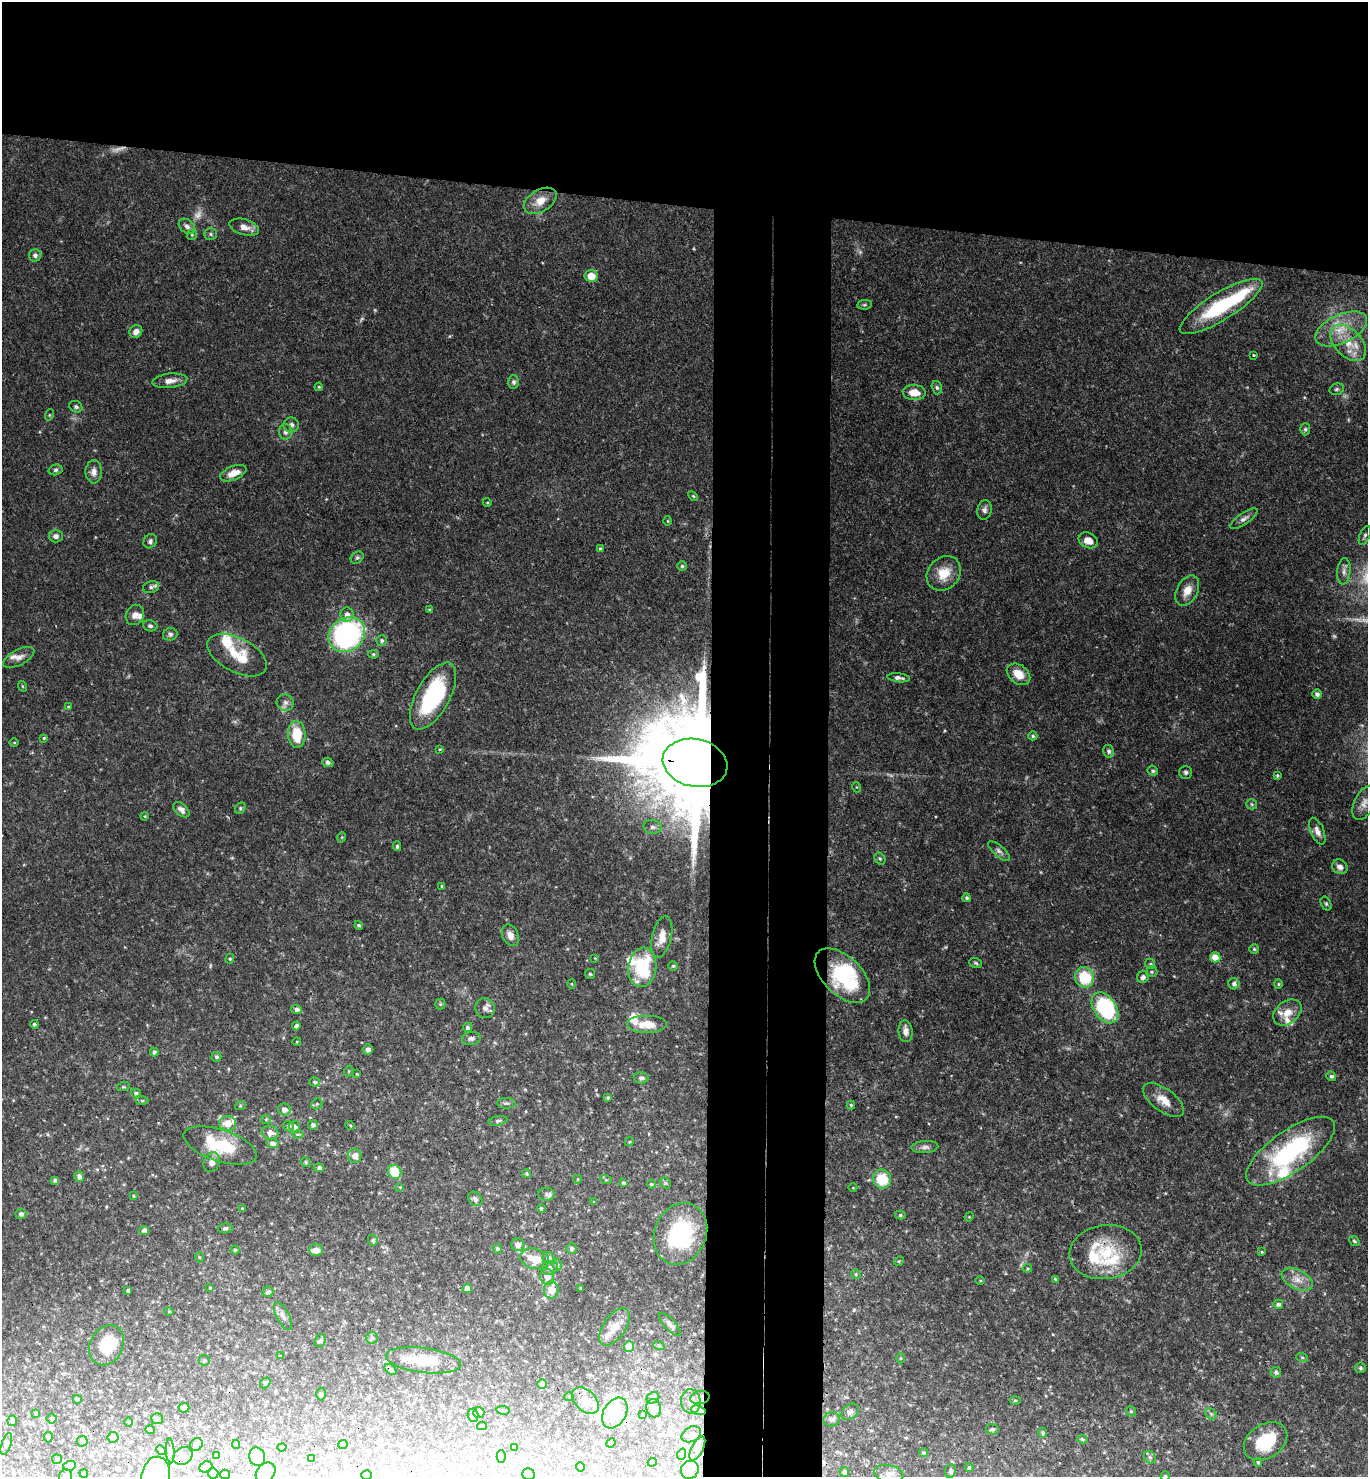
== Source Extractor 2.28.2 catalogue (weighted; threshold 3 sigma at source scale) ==
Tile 2 of 3 x 3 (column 2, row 1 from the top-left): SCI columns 1526-2891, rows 2962-4436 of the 4515 x 4443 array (HDU 1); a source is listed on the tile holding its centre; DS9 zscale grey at full resolution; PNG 1370 x 1479 px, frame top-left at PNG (2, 2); each listed source drawn as its Kron ellipse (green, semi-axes under 4 px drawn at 4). Shown black and unused: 21% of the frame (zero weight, under 3 of 4 exposures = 6% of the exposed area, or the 3 px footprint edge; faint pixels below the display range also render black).
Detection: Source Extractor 2.28.2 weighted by HDU 2 'WHT'; one run over the whole footprint, this tile lists its part. Background 0.0672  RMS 0.0037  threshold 0.0166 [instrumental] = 3 sigma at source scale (4.5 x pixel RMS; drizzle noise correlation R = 1.50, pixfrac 1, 0.05/0.05 arcsec/px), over >= 5 px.
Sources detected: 332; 7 too faint to see at this stretch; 6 inside a brighter object's white glare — neither listed nor drawn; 21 inside a brighter listed object's ellipse — not listed separately; the other 298 listed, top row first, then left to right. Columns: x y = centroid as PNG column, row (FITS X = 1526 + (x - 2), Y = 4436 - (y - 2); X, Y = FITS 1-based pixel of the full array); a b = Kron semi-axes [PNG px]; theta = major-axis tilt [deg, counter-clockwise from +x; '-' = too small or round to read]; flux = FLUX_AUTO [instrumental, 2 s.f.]
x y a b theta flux
540 201 18 11 31 5.5
187 226 9 6 -39 1.4
244 227 15 7 -16 2.8
210 234 6 5 - 0.72
192 235 5 5 - 0.48
35 255 6 6 - 1.2
591 276 6 6 - 5.1
864 305 7 4 6 0.57
1221 306 48 13 32 28
1341 329 28 14 25 9.9
136 332 7 6 - 2.2
1348 343 21 13 -46 8.2
1253 355 3 3 - 0.49
170 381 17 7 6 3
514 382 6 5 - 0.88
319 387 4 3 - 0.39
937 388 7 5 -73 0.8
1337 389 7 5 16 0.75
914 392 11 7 -2 4.7
76 407 7 5 -26 0.81
49 415 6 3 71 0.33
291 425 8 7 - 1.4
1305 429 6 5 - 0.66
285 432 7 6 - 1.2
55 470 7 5 15 0.81
94 472 11 8 -89 2.5
233 473 14 7 23 4.3
693 496 6 3 -44 0.4
487 502 4 3 - 0.32
984 510 10 7 77 1.4
1244 519 16 5 34 1.6
668 521 5 3 - 0.34
1365 535 10 5 67 0.8
56 536 7 6 - 1.5
1088 540 10 7 -24 3.4
150 541 7 6 - 1.1
600 549 4 4 - 0.72
357 558 7 5 41 0.68
682 566 5 5 - 0.62
1344 571 13 6 85 1.9
944 573 19 15 47 7.9
151 587 8 6 16 0.96
1187 591 16 10 62 4.2
429 609 3 3 - 0.33
135 615 10 8 62 2.3
347 615 7 6 - 2.2
150 626 7 5 -18 0.88
170 634 7 6 - 1
347 635 19 16 37 71
382 640 5 5 - 0.8
373 654 5 4 - 0.57
237 655 32 17 -27 11
19 657 17 8 27 2.4
1019 674 13 9 -37 5.2
899 678 11 4 -6 1.4
22 686 5 3 - 0.35
1317 694 5 4 - 0.89
433 696 37 17 61 30
285 703 9 8 - 1.4
68 707 4 3 - 0.37
297 734 13 8 -87 10
1033 736 4 4 - 0.65
44 738 4 4 - 0.48
14 742 4 3 - 0.32
440 749 3 3 - 0.34
1109 751 6 5 - 1.1
328 762 5 4 - 0.89
695 763 33 24 -11 12000
1153 771 5 5 - 0.63
1186 772 6 6 - 0.83
1277 775 3 3 - 0.51
856 787 5 3 - 0.32
1364 803 18 10 65 3.4
1252 804 5 5 - 0.53
240 808 6 5 - 0.57
181 810 9 5 -42 1.8
145 816 4 3 - 0.32
653 827 9 7 -8 1.4
1317 831 14 6 -67 2.4
342 837 5 3 - 0.35
397 846 5 3 - 0.58
999 851 13 5 -41 1.2
880 859 6 5 - 0.64
1340 867 8 7 - 1.8
442 886 3 3 - 0.43
967 898 4 4 - 0.8
1326 904 7 5 -63 0.68
359 925 4 4 - 0.67
510 935 11 8 -64 2.4
662 937 21 9 77 4.1
1254 949 5 5 - 0.55
1215 957 5 5 - 4.3
595 958 4 3 - 0.3
230 959 5 4 - 0.5
976 963 6 4 -19 0.65
1150 964 5 4 - 0.59
673 966 4 4 - 0.45
642 967 20 14 84 20
1152 972 6 5 - 0.66
590 974 5 5 - 0.48
842 976 33 19 -44 28
1084 977 10 9 - 15
1143 977 6 5 - 1.3
571 984 5 3 - 0.34
1234 984 6 5 - 1.1
1278 984 5 4 - 0.44
440 1004 5 5 - 0.53
485 1008 10 9 - 1.8
1105 1008 17 11 -55 44
296 1009 5 4 - 1.4
1287 1012 16 11 37 4.4
34 1024 4 4 - 0.64
647 1024 20 9 0 6.1
296 1026 4 4 - 1.2
467 1027 5 4 - 0.79
906 1031 11 7 -84 2.1
471 1039 9 6 8 1.2
297 1041 4 3 - 0.28
368 1049 5 5 - 1.5
154 1052 4 4 - 0.81
216 1057 5 5 - 0.69
349 1071 5 3 - 0.38
357 1074 4 3 - 0.28
1331 1076 5 4 - 0.76
641 1078 7 6 - 1.1
315 1082 5 4 - 0.79
123 1087 6 4 17 0.47
136 1093 5 4 - 0.56
608 1097 4 4 - 0.58
1164 1100 24 11 -37 5.1
142 1101 6 4 1 0.5
506 1103 9 5 -3 0.87
317 1104 6 5 - 0.62
851 1105 4 4 - 0.43
240 1106 5 3 - 0.39
284 1109 6 6 - 1.9
266 1119 5 4 - 0.51
498 1121 9 4 12 0.87
228 1123 8 7 - 4.4
313 1125 5 4 - 1.1
350 1125 5 3 - 0.36
288 1126 5 5 - 0.92
294 1127 6 5 - 1.5
270 1133 8 6 -13 2.6
298 1134 5 3 - 0.5
629 1142 4 3 - 0.33
272 1143 6 4 -12 1.5
220 1145 38 16 -18 19
925 1147 13 6 4 1.5
1291 1151 52 20 35 48
355 1156 7 7 - 2.6
212 1162 10 8 68 2.4
306 1162 5 4 - 0.55
319 1168 4 4 - 1.1
395 1172 7 6 - 11
527 1174 4 4 - 0.51
79 1177 5 5 - 1.8
577 1179 4 3 - 0.26
882 1179 9 9 - 11
55 1180 4 3 - 0.98
606 1180 6 3 -18 0.41
624 1183 3 3 - 0.74
665 1183 6 5 - 0.55
651 1184 4 3 - 0.5
400 1187 4 4 - 0.27
853 1188 4 3 - 0.27
546 1194 8 6 -3 1
133 1196 4 3 - 0.37
475 1199 8 6 -47 1.2
594 1202 3 3 - 0.44
242 1208 4 3 - 0.32
541 1208 4 4 - 0.7
21 1214 5 5 - 1.2
900 1215 5 4 - 0.58
969 1217 5 4 - 0.34
225 1228 7 5 9 0.75
144 1230 5 4 - 1.5
680 1234 31 26 67 36
373 1240 5 5 - 0.64
1354 1241 5 3 - 0.49
518 1245 6 6 - 2.1
572 1248 5 5 - 0.91
497 1249 5 4 - 0.8
235 1250 4 4 - 0.49
316 1250 7 6 - 2.4
1106 1252 36 27 8 19
1262 1252 3 3 - 0.36
199 1257 5 3 - 0.32
548 1258 6 6 - 1.7
535 1259 14 10 -15 6.4
899 1261 5 4 - 0.38
557 1264 6 4 -74 0.65
550 1268 8 7 - 1.5
1028 1268 4 4 - 0.43
856 1274 5 4 - 0.49
547 1277 8 7 - 3
1055 1279 3 3 - 0.49
1297 1279 16 9 -27 3.9
980 1280 5 3 - 0.34
210 1288 3 2 - 0.36
467 1288 4 4 - 2.3
581 1288 3 3 - 0.38
128 1290 4 3 - 0.8
551 1290 8 7 - 4
268 1292 5 5 - 0.88
1278 1304 5 4 - 1.1
169 1311 5 3 - 0.3
283 1316 15 6 -63 1.8
670 1324 15 5 -47 1.5
614 1327 21 11 55 4.6
372 1338 6 6 - 0.79
320 1341 7 5 74 0.74
107 1345 21 16 62 11
659 1346 6 4 -19 0.44
629 1347 5 5 - 5
280 1356 4 3 - 0.35
1302 1357 6 4 -20 0.5
901 1358 5 3 - 0.34
204 1360 6 5 - 0.69
423 1360 38 12 -7 9.9
1360 1368 5 5 - 0.65
390 1369 7 4 -40 0.96
1276 1372 5 5 - 1
265 1383 6 4 51 0.54
542 1384 5 4 - 3.5
321 1394 6 4 -88 0.51
569 1397 4 4 - 0.38
653 1398 7 5 34 1.1
700 1398 9 6 11 1.9
77 1399 4 3 - 0.71
585 1400 16 10 -46 3.8
1015 1400 5 3 - 0.42
691 1401 12 9 -83 3
184 1408 5 4 - 1.7
654 1408 9 7 -78 2.3
503 1410 7 3 -9 0.46
698 1410 7 4 -18 1
1131 1411 5 4 - 0.55
850 1412 10 6 40 1.4
36 1413 4 3 - 0.61
479 1413 5 5 - 3.7
615 1413 16 11 60 5.7
643 1414 3 2 - 0.34
1211 1414 6 5 - 0.73
473 1415 7 5 -89 0.96
52 1418 5 5 - 0.65
157 1419 6 5 - 0.98
832 1419 8 7 - 1.1
12 1421 5 5 - 1
129 1422 5 3 - 0.29
482 1426 5 4 - 0.85
992 1429 6 5 - 0.8
150 1430 5 3 - 0.29
1043 1433 5 4 - 0.66
691 1434 10 7 29 1.6
48 1437 5 4 - 0.85
113 1437 5 5 - 4.8
1082 1439 5 4 - 0.59
82 1441 5 5 - 0.78
1265 1441 23 17 33 15
611 1443 5 4 - 0.5
6 1444 11 4 71 1
196 1444 7 6 - 1.2
236 1444 4 4 - 0.46
343 1444 5 4 - 1.1
282 1448 4 4 - 0.84
514 1448 4 3 - 0.35
697 1449 13 5 63 1.8
161 1450 5 4 - 0.47
170 1451 12 2 -86 0.59
923 1452 4 4 - 0.53
682 1454 6 4 72 0.61
217 1455 3 3 - 0.56
183 1456 10 8 33 2.2
501 1456 6 4 90 0.66
257 1457 9 8 - 10
1150 1457 7 5 -47 0.96
57 1459 5 5 - 0.54
312 1459 4 4 - 0.41
652 1462 4 4 - 0.46
1258 1462 4 3 - 0.49
69 1466 6 5 - 0.79
206 1467 7 5 20 0.71
580 1467 5 3 - 0.29
969 1467 4 3 - 0.52
690 1470 9 8 - 2.9
950 1471 7 5 83 0.68
266 1472 11 8 47 5.1
844 1472 5 4 - 0.97
84 1473 4 3 - 0.87
213 1473 5 5 - 0.86
225 1474 5 4 - 0.41
528 1474 6 5 - 2.5
889 1474 15 8 -12 2.6
156 1475 18 14 79 15
366 1475 5 5 - 0.9
66 1476 7 6 - 1.4
1165 1476 5 4 - 0.4
Overlapping masked pixels (flux is a lower limit): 3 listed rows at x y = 695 763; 423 1360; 700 1398
Isophote crosses this tile's border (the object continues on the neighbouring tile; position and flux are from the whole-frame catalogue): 7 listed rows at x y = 12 1421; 266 1472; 528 1474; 156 1475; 366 1475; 66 1476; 1165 1476